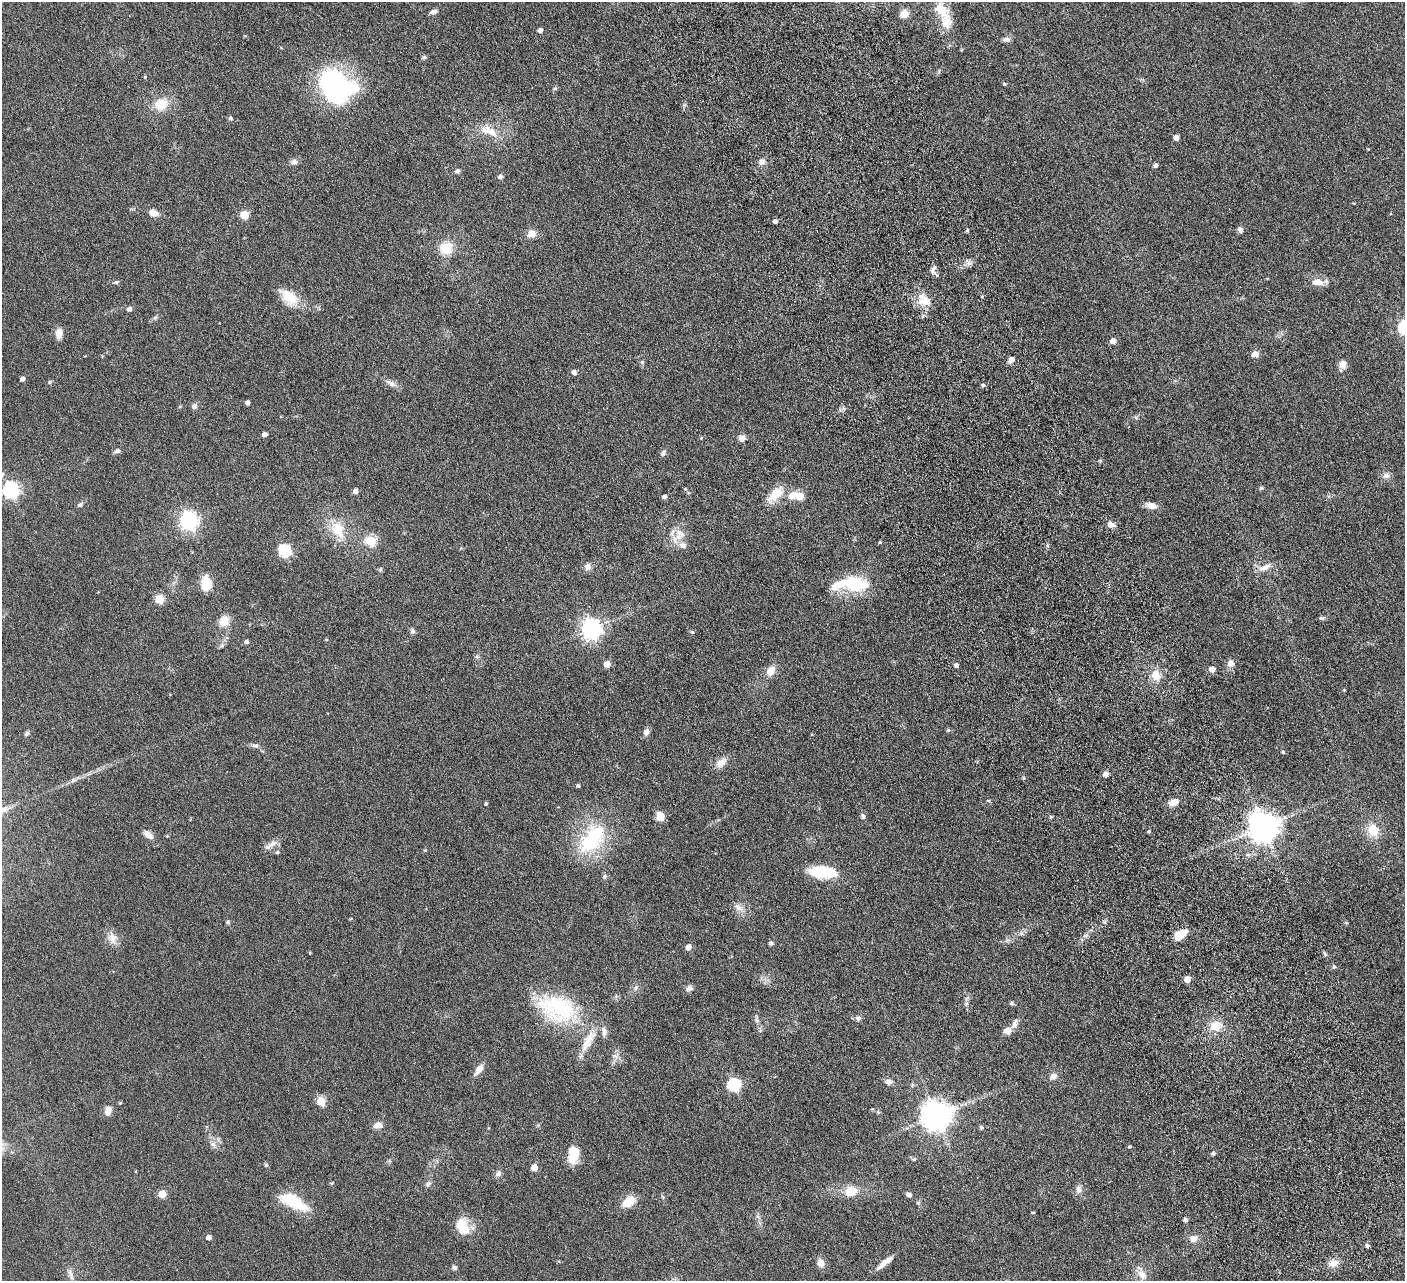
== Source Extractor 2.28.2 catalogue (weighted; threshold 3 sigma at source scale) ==
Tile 6 of 4 x 4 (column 2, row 2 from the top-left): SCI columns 1461-2863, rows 2881-4159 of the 5728 x 5631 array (HDU 1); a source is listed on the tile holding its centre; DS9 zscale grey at full resolution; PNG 1407 x 1283 px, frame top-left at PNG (2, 2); no overlay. Nothing masked; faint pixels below the display range render black.
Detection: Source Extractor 2.28.2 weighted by HDU 2 'WHT'; one run over the whole footprint, this tile lists its part. Background 0.0566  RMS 0.0062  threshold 0.0255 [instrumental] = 3 sigma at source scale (4.09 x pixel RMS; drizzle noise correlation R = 1.36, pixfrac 0.8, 0.05/0.05 arcsec/px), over >= 5 px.
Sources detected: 182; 4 inside a brighter object's white glare — not listed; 5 inside a brighter listed object's ellipse — not listed separately; the other 173 listed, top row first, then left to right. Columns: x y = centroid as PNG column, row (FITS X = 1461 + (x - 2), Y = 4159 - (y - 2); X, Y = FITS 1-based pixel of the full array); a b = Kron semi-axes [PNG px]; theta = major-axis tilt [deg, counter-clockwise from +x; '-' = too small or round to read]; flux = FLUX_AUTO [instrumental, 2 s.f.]
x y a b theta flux
942 11 28 15 -46 13
433 12 9 6 16 1.9
904 14 5 5 - 16
540 30 4 4 - 2.2
1006 39 10 6 -5 1.9
424 57 7 5 10 0.98
145 77 5 4 - 0.62
1004 84 4 4 - 0.76
334 87 31 21 -61 120
555 88 6 4 0 0.74
161 104 16 13 11 11
230 118 5 4 - 1.2
489 131 29 12 -24 9.6
1176 138 4 4 - 3.9
294 162 9 7 -2 2.1
762 162 9 7 -14 2.2
1155 165 5 4 - 1.7
457 171 5 5 - 1.5
500 177 5 5 - 1.9
153 213 11 8 -12 3.9
244 215 5 5 - 18
775 221 4 4 - 1.8
1240 230 8 6 -63 1.8
531 234 5 5 - 14
446 248 15 13 4 11
969 263 8 7 - 2.1
933 269 12 6 62 2.1
116 282 8 5 8 0.94
1318 282 19 8 1 5.6
289 297 25 14 -42 13
924 300 20 16 -42 9.2
129 309 5 4 - 2.2
155 318 7 4 20 0.93
59 333 12 8 88 4.4
1113 341 5 4 - 5.1
1255 354 5 5 - 5.9
1011 359 7 6 - 2.9
642 362 5 5 - 0.92
1343 364 9 8 - 3.6
574 372 4 4 - 2.5
22 379 4 4 - 2
50 382 6 4 88 0.67
391 383 18 6 -28 3
983 385 6 5 - 0.91
247 403 4 4 - 1.9
194 406 7 7 - 1.9
265 434 4 4 - 2.8
701 438 4 4 - 0.64
742 438 8 7 - 2.9
117 451 8 5 20 1.5
663 453 9 5 51 1.5
1386 476 10 8 12 2.3
1261 488 4 4 - 1.2
11 490 7 6 - 140
355 491 4 4 - 2.7
775 494 23 11 44 11
793 496 13 9 51 4.9
799 496 5 5 - 14
664 497 4 4 - 1.7
80 505 8 6 36 1.3
1151 505 13 7 -17 4.3
189 521 7 7 - 190
1110 524 9 7 -20 2.6
338 530 22 15 -60 14
680 533 16 8 -46 4.9
675 539 13 7 90 4.2
371 541 6 5 - 29
880 542 4 3 - 0.68
683 545 8 8 - 3.1
284 551 6 6 - 55
588 566 9 7 71 2.5
1265 567 19 7 24 4.2
380 569 6 5 - 0.79
206 584 16 10 -87 12
854 584 31 18 -8 26
159 599 5 5 - 19
1322 618 7 5 -1 0.96
224 621 11 10 - 7.8
591 629 7 7 - 290
412 631 7 6 - 1.3
692 632 5 4 - 0.7
326 639 4 3 - 0.45
247 642 4 4 - 1.5
222 645 7 4 71 0.96
477 657 6 5 - 0.97
1231 663 9 8 - 3
607 664 5 5 - 6
956 665 4 4 - 2
1212 669 5 4 - 4.9
771 671 13 10 60 5.3
1156 675 12 11 - 7.1
1344 690 4 3 - 0.52
948 730 4 4 - 1
646 732 9 7 72 2.2
27 733 6 5 - 1.1
255 746 11 5 -23 1.8
1283 752 4 4 - 0.9
721 763 14 9 41 4.8
1106 774 6 6 - 2.1
1023 778 4 4 - 0.64
73 780 10 3 21 1.4
578 785 4 3 - 0.93
1174 802 10 7 20 5.4
486 804 4 3 - 0.87
660 816 9 8 - 5.8
863 816 8 5 -83 1.4
1264 826 9 9 - 870
1373 830 14 12 -65 10
1149 831 3 3 - 0.81
148 834 12 7 -36 3.9
167 836 4 4 - 0.54
592 839 47 27 53 39
271 845 21 6 32 3.5
277 852 5 4 - 0.85
823 871 25 14 -6 19
605 876 6 4 70 0.8
738 907 13 8 -35 3.5
228 922 5 4 - 1.1
1180 935 13 8 33 9.4
112 938 15 12 -70 5
771 943 4 4 - 1.7
688 947 5 5 - 4.3
1325 954 6 4 -71 0.85
1334 967 6 4 -77 0.95
1187 979 5 5 - 6.9
636 988 6 4 62 1.1
689 988 8 7 - 2.1
966 1003 6 4 1 0.87
1012 1003 6 5 - 0.91
557 1008 55 33 -19 48
858 1018 7 6 - 1.6
757 1020 10 5 -62 1.6
1014 1024 17 7 61 3.1
1215 1026 16 13 18 8.3
1007 1031 10 8 8 3.4
479 1070 17 7 53 4
1053 1076 10 8 31 2.9
889 1082 9 7 -8 2.2
734 1085 6 6 - 68
321 1101 5 5 - 19
108 1111 10 8 83 3.8
878 1112 6 4 -73 0.69
936 1116 9 9 - 750
378 1125 10 7 3 3.9
981 1128 5 5 - 1
213 1144 9 6 -53 2
1129 1147 4 4 - 0.69
573 1151 18 11 -77 11
1213 1154 4 4 - 1.3
914 1159 5 4 - 0.7
534 1167 5 5 - 7.9
135 1171 4 3 - 0.41
498 1174 8 7 - 1.9
332 1183 5 4 - 0.57
428 1184 9 6 51 1.6
1079 1189 10 8 -84 2.6
851 1191 16 13 14 9
162 1194 5 5 - 12
909 1195 8 5 -31 1.6
293 1201 31 12 -28 23
628 1201 15 10 36 9.2
1033 1212 4 3 - 0.56
1185 1220 4 4 - 1.6
463 1229 24 12 -40 9.6
209 1237 4 4 - 2.8
1193 1239 10 9 - 3.3
1367 1246 4 4 - 1.3
820 1263 10 8 -75 4
884 1263 23 6 38 5.4
1333 1263 11 9 9 4.7
454 1268 6 6 - 1.4
71 1274 17 5 -68 2.2
1142 1275 17 10 -52 4.9